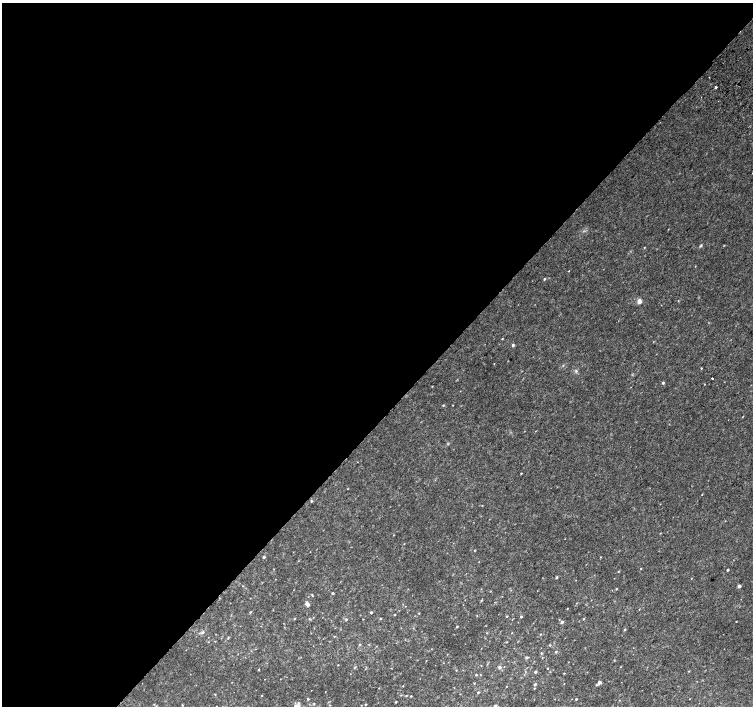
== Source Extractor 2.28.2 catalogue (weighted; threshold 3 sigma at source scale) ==
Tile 5 of 4 x 4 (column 1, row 2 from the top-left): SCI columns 37-1538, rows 3079-4485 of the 6074 x 6092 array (HDU 1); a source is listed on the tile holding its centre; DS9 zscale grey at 2 x 2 block average (1 PNG px = mean of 2 x 2 image px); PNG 755 x 708 px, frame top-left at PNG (2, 3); no overlay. Shown black and unused: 59% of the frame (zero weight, under 2 of 3 exposures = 2% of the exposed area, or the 3 px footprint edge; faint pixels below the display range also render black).
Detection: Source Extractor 2.28.2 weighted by HDU 2 'WHT'; one run over the whole footprint, this tile lists its part. Background 0.0335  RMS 0.011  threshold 0.0514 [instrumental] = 3 sigma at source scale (4.5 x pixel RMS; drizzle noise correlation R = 1.50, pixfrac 1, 0.0396/0.0396 arcsec/px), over >= 5 px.
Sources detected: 99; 1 cosmic-ray / hot-pixel residue — not listed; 1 inside a brighter listed object's ellipse — not listed separately; the other 97 listed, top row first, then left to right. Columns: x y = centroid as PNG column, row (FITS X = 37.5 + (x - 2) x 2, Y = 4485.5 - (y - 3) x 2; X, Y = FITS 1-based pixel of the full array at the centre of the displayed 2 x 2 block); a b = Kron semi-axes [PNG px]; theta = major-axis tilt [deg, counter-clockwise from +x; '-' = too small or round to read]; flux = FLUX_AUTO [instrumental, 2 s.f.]
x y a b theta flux
716 87 2 2 - 17
752 173 2 2 - 3.1
700 246 5 3 - 3.2
644 248 3 2 - 1.1
568 271 2 2 - 2.7
544 279 3 2 - 2.8
639 301 5 4 - 12
502 339 3 2 - 1.6
513 345 3 3 - 5.7
563 365 3 2 - 1.6
701 368 2 2 - 1.5
576 371 4 4 - 3.8
712 378 2 2 - 6.2
663 383 3 2 - 4.3
443 405 3 2 - 2.1
453 405 3 2 - 1
742 417 2 2 - 1.1
448 444 3 3 - 1.8
521 473 2 2 - 1.9
702 495 2 2 - 1.1
311 501 3 3 - 2.6
482 505 2 2 - 1
475 550 3 2 - 1.5
264 557 3 2 - 3.8
600 557 3 2 - 1.1
641 569 2 2 - 1.3
727 570 2 2 - 3.5
618 571 3 2 - 1.5
556 577 4 2 - 3
691 578 2 2 - 0.94
243 586 2 2 - 1.3
739 586 2 2 - 15
616 589 2 2 - 1.8
333 593 3 2 - 3
312 595 4 2 - 1.8
481 600 3 2 - 2.1
307 604 6 3 -60 9.4
405 606 2 2 - 0.88
567 609 2 2 - 1.3
639 609 3 2 - 1.1
250 612 3 2 - 2.4
371 613 2 2 - 3.8
419 613 2 2 - 1.3
395 615 2 2 - 1.8
507 616 2 2 - 1.5
313 617 2 2 - 1
521 617 3 2 - 2.8
380 618 2 2 - 2.2
309 619 3 3 - 2
346 619 3 2 - 2.6
583 619 3 2 - 2.1
562 622 3 2 - 8
736 622 2 2 - 1.3
457 626 3 2 - 2.8
625 629 3 3 - 2.8
202 632 6 3 39 5
487 633 2 2 - 1.2
540 634 3 2 - 1.6
334 636 3 2 - 1.3
228 638 3 2 - 1.8
506 642 3 2 - 1.4
360 644 3 3 - 2.5
550 645 3 2 - 2.1
556 652 3 3 - 2.6
541 653 3 3 - 2.3
526 657 3 3 - 4.2
338 665 2 2 - 1.4
355 667 5 2 - 2.3
499 667 3 3 - 6.6
547 668 2 2 - 1.5
258 670 2 2 - 3.9
689 671 3 2 - 1.5
535 672 3 2 - 4.6
564 673 2 2 - 1.5
476 675 2 2 - 2.4
599 682 4 4 - 5.7
474 683 3 2 - 1.4
535 684 4 3 - 3
564 684 2 2 - 1
403 686 2 2 - 1.5
507 686 2 2 - 1.1
379 688 3 2 - 1
534 688 2 2 - 1.4
478 692 2 2 - 3.4
215 694 2 2 - 1.5
401 695 3 2 - 1.3
262 696 2 2 - 1.2
406 696 3 2 - 1.5
411 696 2 2 - 1.9
308 699 2 2 - 3.4
576 699 2 2 - 2.5
396 702 3 2 - 2.2
298 703 4 3 - 3.6
314 704 3 2 - 1.9
366 704 3 2 - 2
182 705 3 2 - 1.9
329 705 3 2 - 1.4
Isophote crosses this tile's border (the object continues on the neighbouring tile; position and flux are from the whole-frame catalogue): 1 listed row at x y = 752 173
Diffuse or blended objects may show on this block-average render without a row.